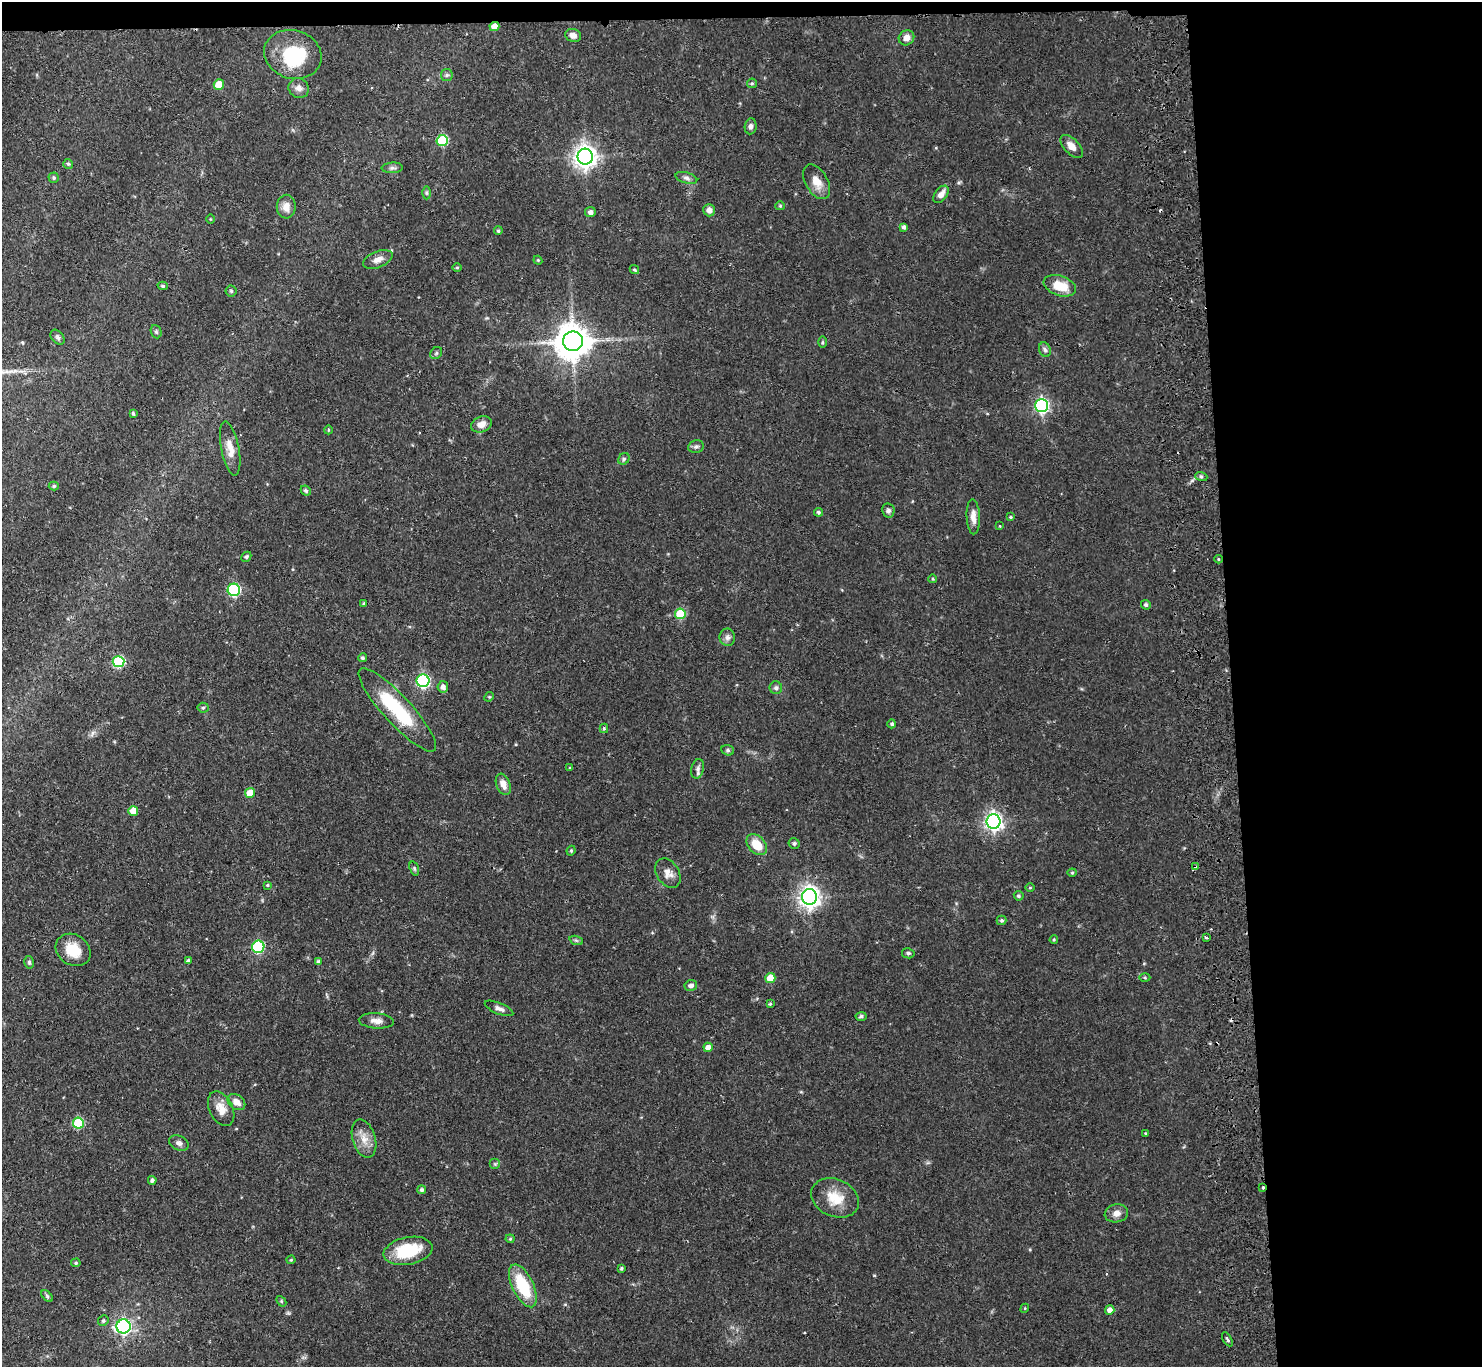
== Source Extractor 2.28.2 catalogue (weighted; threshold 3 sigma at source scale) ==
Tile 3 of 3 x 3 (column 3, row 1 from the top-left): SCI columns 3015-4494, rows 2931-4295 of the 4550 x 4427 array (HDU 1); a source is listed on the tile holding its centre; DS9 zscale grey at full resolution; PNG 1484 x 1369 px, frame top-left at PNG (2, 2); each listed source drawn as its Kron ellipse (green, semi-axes under 4 px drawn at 4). Shown black and unused: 18% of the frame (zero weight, under 2 of 3 exposures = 3% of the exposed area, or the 3 px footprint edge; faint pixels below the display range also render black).
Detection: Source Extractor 2.28.2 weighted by HDU 2 'WHT'; one run over the whole footprint, this tile lists its part. Background 0.0617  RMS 0.0052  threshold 0.0233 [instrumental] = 3 sigma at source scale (4.5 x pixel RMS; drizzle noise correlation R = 1.50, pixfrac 1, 0.05/0.05 arcsec/px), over >= 5 px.
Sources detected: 137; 2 cosmic-ray / hot-pixel residue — neither listed nor drawn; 2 inside a brighter listed object's ellipse — not listed separately; the other 133 listed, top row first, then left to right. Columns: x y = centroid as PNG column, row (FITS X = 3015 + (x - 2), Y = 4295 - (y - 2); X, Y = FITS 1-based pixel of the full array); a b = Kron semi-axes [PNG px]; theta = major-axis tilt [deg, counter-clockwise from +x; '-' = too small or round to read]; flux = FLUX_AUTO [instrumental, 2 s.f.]
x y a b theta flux
494 27 5 4 - 5.5
573 35 8 6 -16 2.8
906 38 8 7 - 3.6
293 54 29 24 -16 28
447 75 6 5 - 0.98
752 83 5 4 - 0.7
219 85 5 5 - 11
299 88 10 9 - 3.1
751 126 8 6 82 1.8
442 140 6 5 - 39
1072 146 14 7 -46 4.3
585 157 8 7 - 390
68 164 5 5 - 0.93
392 168 10 5 3 1.4
54 178 5 5 - 0.8
686 178 11 5 -15 1.8
817 182 19 11 -60 6.2
427 193 6 4 -90 0.88
941 194 10 6 53 3.4
780 206 5 4 - 0.6
286 207 12 9 89 4
709 210 6 5 - 2.4
590 212 5 5 - 1.7
210 219 4 3 - 0.38
904 227 4 4 - 1.5
498 231 4 4 - 0.79
378 259 15 8 22 3.5
538 260 4 4 - 0.52
457 268 5 3 - 0.55
634 270 5 4 - 0.62
163 286 5 4 - 0.88
1060 286 17 10 -19 11
231 291 5 5 - 0.84
156 332 7 5 -68 0.94
57 337 8 5 -51 1.2
573 341 10 10 - 1200
822 342 5 3 - 0.56
1045 350 8 5 -71 1.3
436 353 6 5 - 0.94
1041 405 6 6 - 110
133 413 4 3 - 0.81
481 424 11 7 22 3.9
328 430 4 3 - 0.44
696 446 8 6 11 1.3
230 448 27 9 -79 6.5
624 459 6 5 - 0.95
1201 476 6 4 -19 0.81
54 486 5 4 - 0.77
306 491 5 4 - 1.1
888 511 7 6 - 1.5
818 512 4 4 - 0.98
973 517 17 6 -88 3.9
1010 517 4 3 - 0.62
1000 526 3 3 - 0.44
246 557 5 4 - 1.1
1219 559 4 3 - 0.58
933 579 4 3 - 0.46
234 590 6 6 - 53
364 604 3 3 - 0.9
1146 605 5 4 - 0.94
680 614 5 5 - 19
727 637 9 7 -82 2
362 658 4 4 - 0.95
119 662 6 5 - 45
423 681 6 6 - 81
443 687 6 5 - 2.4
776 688 6 6 - 1.4
489 697 5 4 - 0.49
203 708 5 5 - 0.72
397 710 55 14 -47 34
892 724 4 4 - 1.1
604 728 5 4 - 0.63
728 750 6 5 - 0.86
570 768 4 3 - 0.45
698 769 10 6 76 1.8
503 784 11 7 -68 4.2
250 793 5 5 - 8.6
133 811 5 5 - 6.4
993 821 7 7 - 200
794 843 5 5 - 1.1
757 845 12 8 -47 9.5
571 851 5 3 - 0.75
1195 867 3 3 - 3
414 869 7 4 -71 0.86
668 873 16 11 -57 4.2
1072 873 4 4 - 0.6
267 885 4 3 - 0.55
1030 888 4 3 - 0.45
1019 896 5 4 - 0.87
809 897 8 7 - 320
1002 920 5 4 - 0.94
1206 938 3 2 - 0.86
576 940 7 4 -19 0.94
1054 940 4 3 - 0.56
258 947 6 6 - 38
73 950 18 15 -34 12
908 953 6 5 - 1.1
188 961 4 4 - 1.6
29 962 6 5 - 0.91
318 962 4 4 - 1.1
770 978 5 5 - 8.2
1145 978 5 3 - 0.58
691 985 6 5 - 2
770 1004 4 3 - 0.62
499 1008 15 5 -22 2.3
861 1016 5 4 - 1.1
376 1021 17 7 -4 3.5
708 1047 4 4 - 3.3
236 1102 10 7 -36 4.2
221 1109 18 11 -63 6.2
78 1123 5 5 - 31
1145 1133 4 3 - 0.41
364 1139 20 11 -73 6.2
179 1143 10 7 -26 1.9
495 1164 5 5 - 0.79
152 1180 4 4 - 1.3
1263 1188 3 2 - 1.4
422 1190 4 4 - 1.1
835 1198 25 18 -24 12
1116 1213 12 9 10 3.2
510 1239 4 4 - 0.62
408 1251 25 13 11 23
291 1260 4 4 - 0.55
76 1263 5 4 - 0.66
621 1268 3 3 - 0.72
523 1286 23 10 -64 24
47 1296 7 4 -46 0.76
281 1301 6 4 -48 0.64
1025 1308 5 3 - 0.51
1110 1310 5 4 - 2.7
103 1321 5 5 - 0.92
123 1326 7 7 - 110
1227 1339 8 3 -59 1
Overlapping masked pixels (flux is a lower limit): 3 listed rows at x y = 494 27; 1195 867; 1263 1188